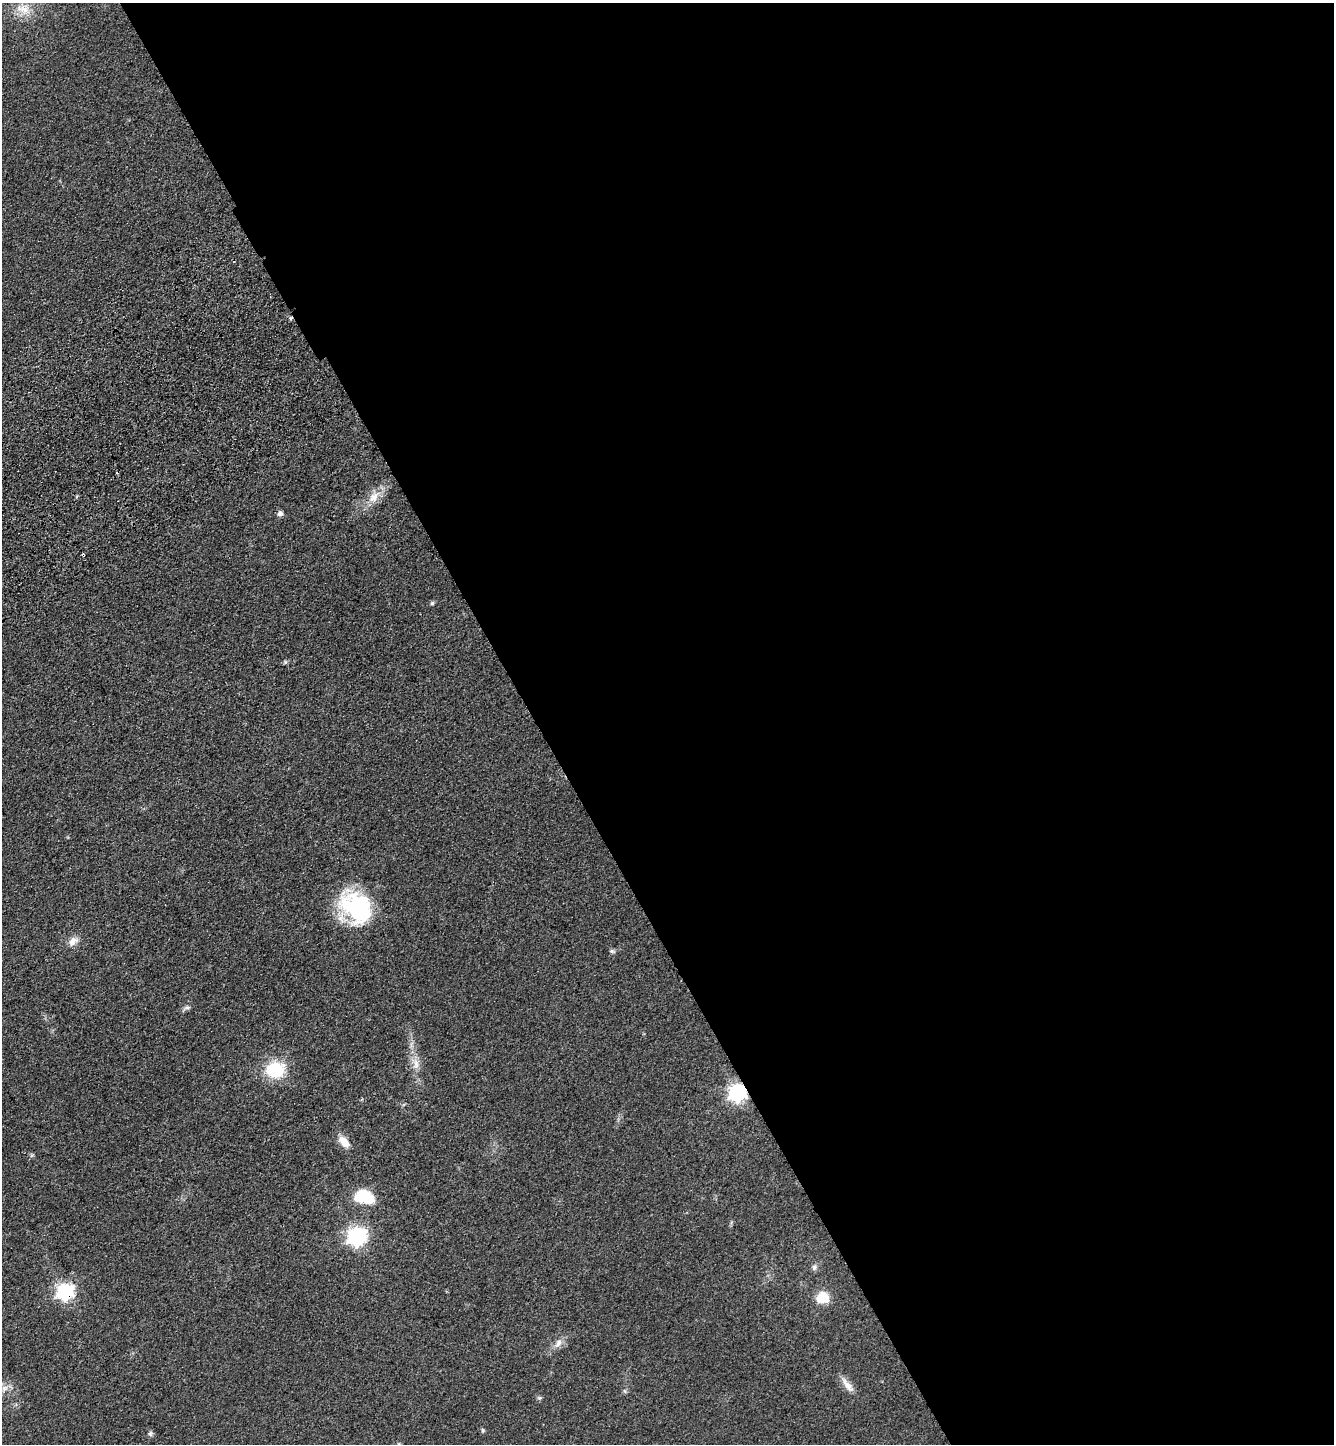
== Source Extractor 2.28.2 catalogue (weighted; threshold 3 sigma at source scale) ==
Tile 8 of 4 x 4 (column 4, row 2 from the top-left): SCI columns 4360-5691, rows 2992-4433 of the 5920 x 5981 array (HDU 1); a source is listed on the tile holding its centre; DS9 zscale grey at full resolution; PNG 1336 x 1446 px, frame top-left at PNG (2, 3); no overlay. Shown black and unused: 60% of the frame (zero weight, under 3 of 4 exposures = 6% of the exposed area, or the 3 px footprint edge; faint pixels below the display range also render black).
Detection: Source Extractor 2.28.2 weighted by HDU 2 'WHT'; one run over the whole footprint, this tile lists its part. Background 0.0839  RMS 0.0066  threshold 0.0297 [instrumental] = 3 sigma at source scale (4.5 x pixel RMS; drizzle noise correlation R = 1.50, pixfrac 1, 0.05/0.05 arcsec/px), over >= 5 px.
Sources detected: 26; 2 cosmic-ray / hot-pixel residue — not listed; the other 24 listed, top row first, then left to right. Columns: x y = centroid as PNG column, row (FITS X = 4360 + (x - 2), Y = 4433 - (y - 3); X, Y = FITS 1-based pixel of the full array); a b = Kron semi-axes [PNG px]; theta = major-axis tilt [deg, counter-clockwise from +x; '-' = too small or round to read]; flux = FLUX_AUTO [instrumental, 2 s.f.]
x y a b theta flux
23 9 23 14 -14 12
374 497 19 12 54 9.3
280 513 7 6 - 2.2
432 603 6 4 40 1.3
356 907 41 30 -48 66
73 941 14 10 41 5.1
612 951 7 5 -2 1.3
187 1007 10 5 0 1.7
416 1064 18 8 86 6.3
275 1070 19 16 4 32
737 1092 7 7 - 260
344 1142 16 9 -50 8.1
363 1197 21 13 -13 27
357 1236 8 7 - 300
814 1267 9 6 80 2
65 1291 7 7 - 210
823 1298 14 12 11 12
558 1343 15 8 57 4.7
847 1385 24 8 -53 6
4 1388 10 8 34 4.7
625 1391 6 4 -71 0.95
539 1398 6 5 - 1.1
482 1430 6 4 -89 0.91
150 1434 7 5 77 1.5
Overlapping masked pixels (flux is a lower limit): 2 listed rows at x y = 737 1092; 65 1291